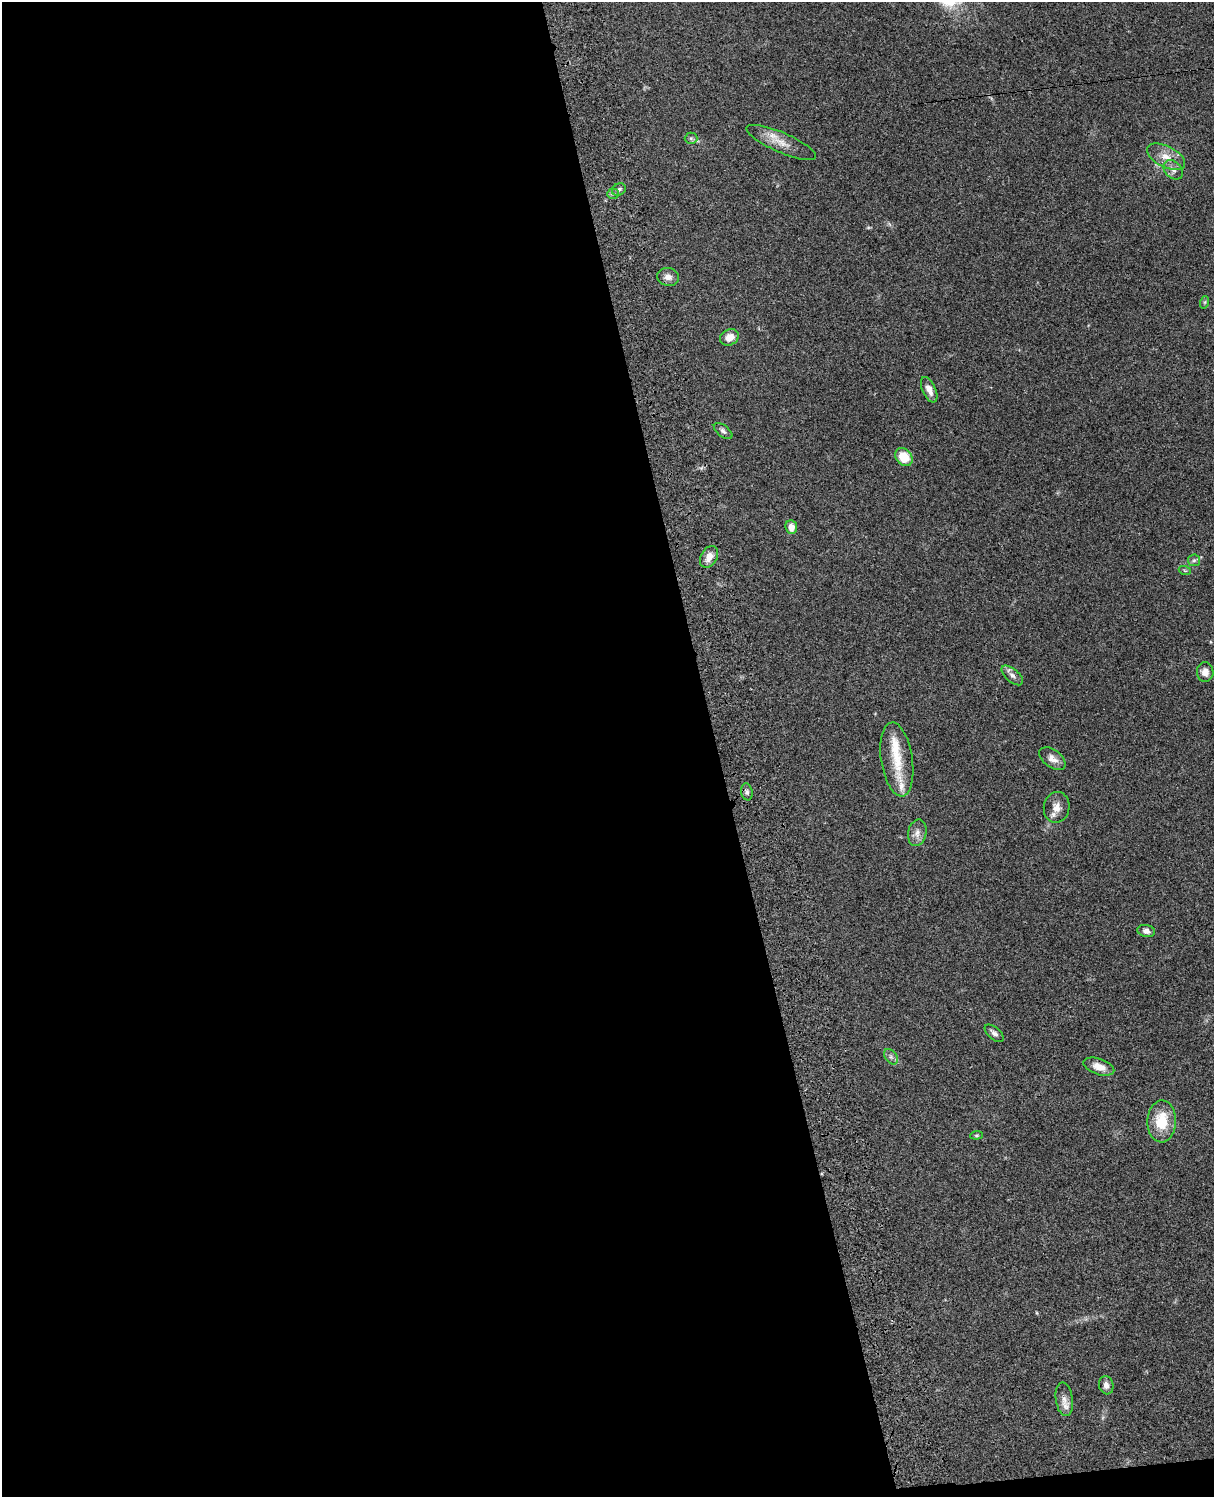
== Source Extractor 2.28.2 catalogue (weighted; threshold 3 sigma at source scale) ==
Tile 9 of 4 x 3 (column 1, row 3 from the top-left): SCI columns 121-1332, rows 277-1771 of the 5086 x 4925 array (HDU 1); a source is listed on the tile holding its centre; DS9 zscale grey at full resolution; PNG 1216 x 1499 px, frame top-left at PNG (2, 2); each listed source drawn as its Kron ellipse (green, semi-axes under 4 px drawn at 4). Shown black and unused: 60% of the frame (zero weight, under 3 of 4 exposures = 6% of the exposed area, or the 3 px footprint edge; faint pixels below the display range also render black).
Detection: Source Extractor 2.28.2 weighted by HDU 2 'WHT'; one run over the whole footprint, this tile lists its part. Background 0.0759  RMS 0.0057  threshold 0.0258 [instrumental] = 3 sigma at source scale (4.5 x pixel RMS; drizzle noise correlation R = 1.50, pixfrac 1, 0.05/0.05 arcsec/px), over >= 5 px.
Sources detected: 34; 3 inside a brighter listed object's ellipse — not listed separately; the other 31 listed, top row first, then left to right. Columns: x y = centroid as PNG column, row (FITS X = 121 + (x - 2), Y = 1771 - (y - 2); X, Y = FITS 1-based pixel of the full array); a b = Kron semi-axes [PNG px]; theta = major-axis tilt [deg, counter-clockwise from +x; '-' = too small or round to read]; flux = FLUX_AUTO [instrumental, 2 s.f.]
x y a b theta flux
691 138 6 6 - 1.2
781 142 38 10 -23 8.7
1166 157 21 10 -27 7.1
1173 170 11 8 -45 2.8
619 189 7 6 - 1.5
613 194 6 5 - 1.2
668 277 11 9 -12 3.5
1205 302 6 4 71 0.79
729 337 10 7 26 5.9
929 390 13 6 -67 4.5
723 431 11 5 -39 1.8
904 457 10 8 -50 11
791 527 7 6 - 4.6
709 557 11 8 60 5.3
1194 560 6 5 - 1.2
1185 571 6 4 -19 0.72
1205 672 10 8 -89 3.7
1012 675 13 6 -41 2.5
897 759 37 16 -81 19
1052 759 15 8 -37 3.8
747 792 8 5 -81 1.6
1057 807 15 12 79 5.6
917 833 13 9 77 3.8
1146 931 9 6 -11 2.5
994 1033 11 6 -40 2.1
891 1057 8 5 -54 1.7
1099 1067 16 8 -19 5.4
1162 1121 21 14 88 17
977 1135 6 4 6 0.79
1106 1385 9 7 -75 3
1064 1399 17 8 -82 3.8